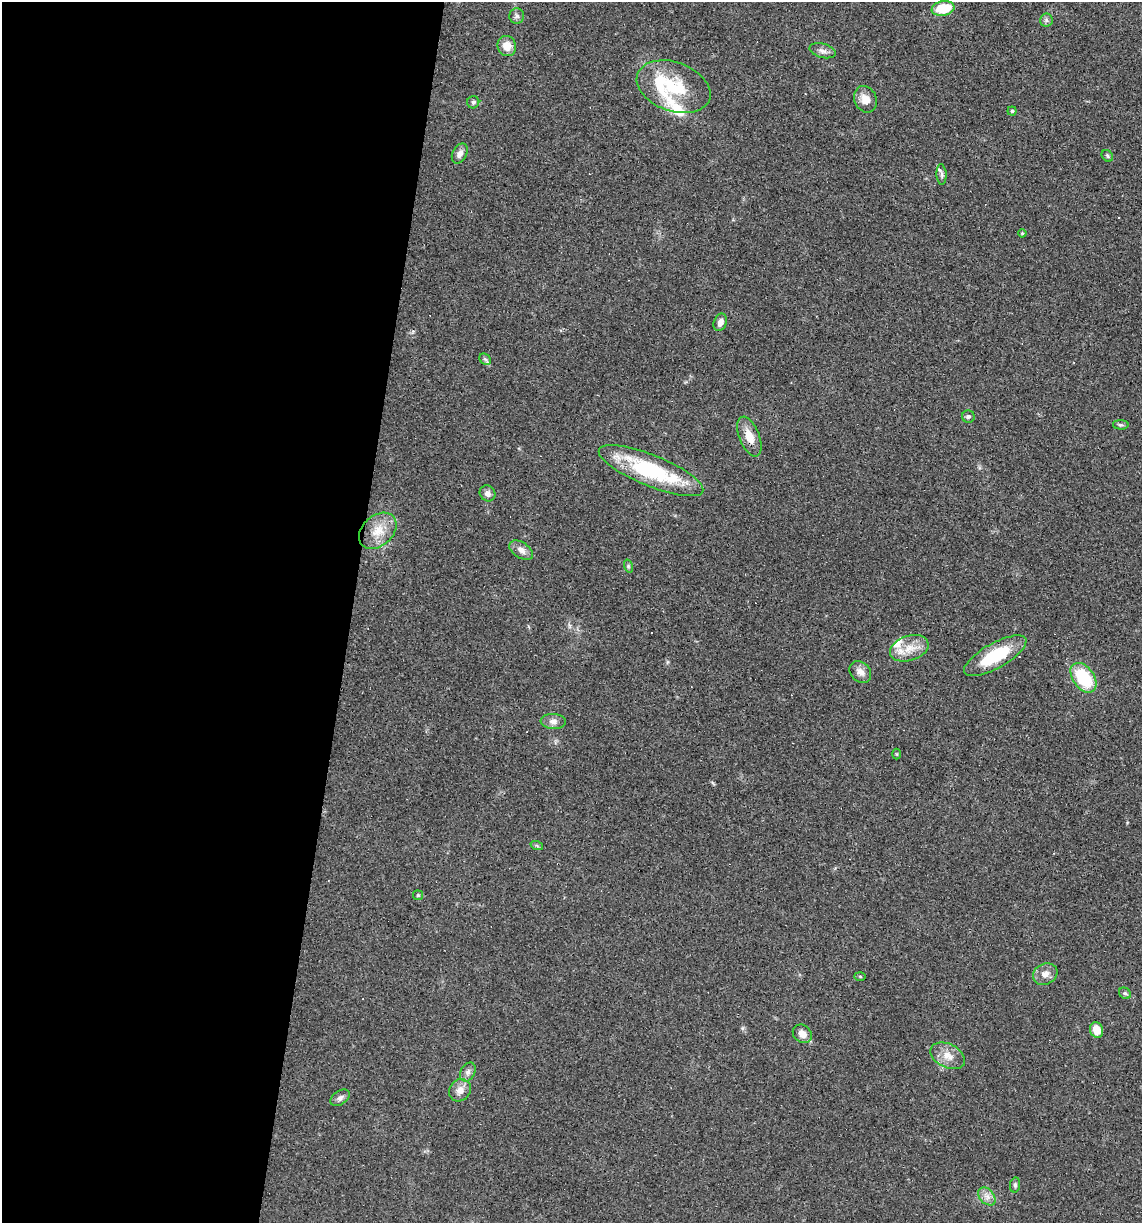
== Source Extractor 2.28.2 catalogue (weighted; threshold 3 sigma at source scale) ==
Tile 5 of 4 x 4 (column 1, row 2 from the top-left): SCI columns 114-1253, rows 2445-3665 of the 4907 x 4887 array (HDU 1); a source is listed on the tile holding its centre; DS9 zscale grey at full resolution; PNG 1144 x 1225 px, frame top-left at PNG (2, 2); each listed source drawn as its Kron ellipse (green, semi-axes under 4 px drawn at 4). Shown black and unused: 31% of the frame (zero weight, under 3 of 4 exposures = <1% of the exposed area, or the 3 px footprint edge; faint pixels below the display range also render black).
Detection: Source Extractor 2.28.2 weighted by HDU 2 'WHT'; one run over the whole footprint, this tile lists its part. Background 0.0581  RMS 0.0048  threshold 0.0217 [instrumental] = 3 sigma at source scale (4.5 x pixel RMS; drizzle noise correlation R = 1.50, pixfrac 1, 0.05/0.05 arcsec/px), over >= 5 px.
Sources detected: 51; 5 cosmic-ray / hot-pixel residue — neither listed nor drawn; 4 inside a brighter listed object's ellipse — not listed separately; the other 42 listed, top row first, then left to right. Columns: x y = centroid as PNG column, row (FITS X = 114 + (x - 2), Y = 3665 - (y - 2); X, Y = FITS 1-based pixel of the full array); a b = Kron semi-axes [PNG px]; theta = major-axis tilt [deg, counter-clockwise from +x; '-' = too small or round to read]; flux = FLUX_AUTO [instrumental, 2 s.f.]
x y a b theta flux
943 8 11 7 10 14
517 16 8 7 - 1.4
1046 20 6 6 - 1.2
507 46 10 9 - 5.5
822 51 13 7 -14 2.4
674 87 38 24 -20 26
865 99 13 11 -66 4.9
473 102 6 6 - 1.3
1012 111 4 4 - 0.71
460 154 10 7 63 2.9
1107 156 6 5 - 0.85
942 174 10 5 -87 1.4
1022 233 4 4 - 0.59
720 322 9 6 68 2.5
485 359 6 5 - 1
968 416 6 6 - 1.2
1121 425 8 4 -3 0.83
749 436 21 10 -68 6.8
651 471 56 15 -22 45
487 493 8 7 - 2
378 531 21 15 41 9.3
521 550 13 7 -33 3
628 566 7 4 -72 0.74
909 648 20 12 18 7.7
995 656 35 12 29 25
860 672 12 9 -47 3.2
1083 678 17 10 -54 25
553 721 12 7 -4 2.6
897 754 5 3 - 0.43
537 846 6 4 -20 0.66
418 895 5 5 - 0.63
1045 974 12 10 28 3.7
860 976 6 4 -1 0.58
1125 993 6 5 - 0.92
1096 1030 8 6 -69 6.6
802 1034 10 8 -41 3.9
948 1056 18 11 -27 5.6
468 1072 10 7 63 2.1
460 1090 12 10 51 3.8
340 1098 11 7 36 1.7
1015 1185 7 5 81 1.1
987 1196 10 7 -48 2.7